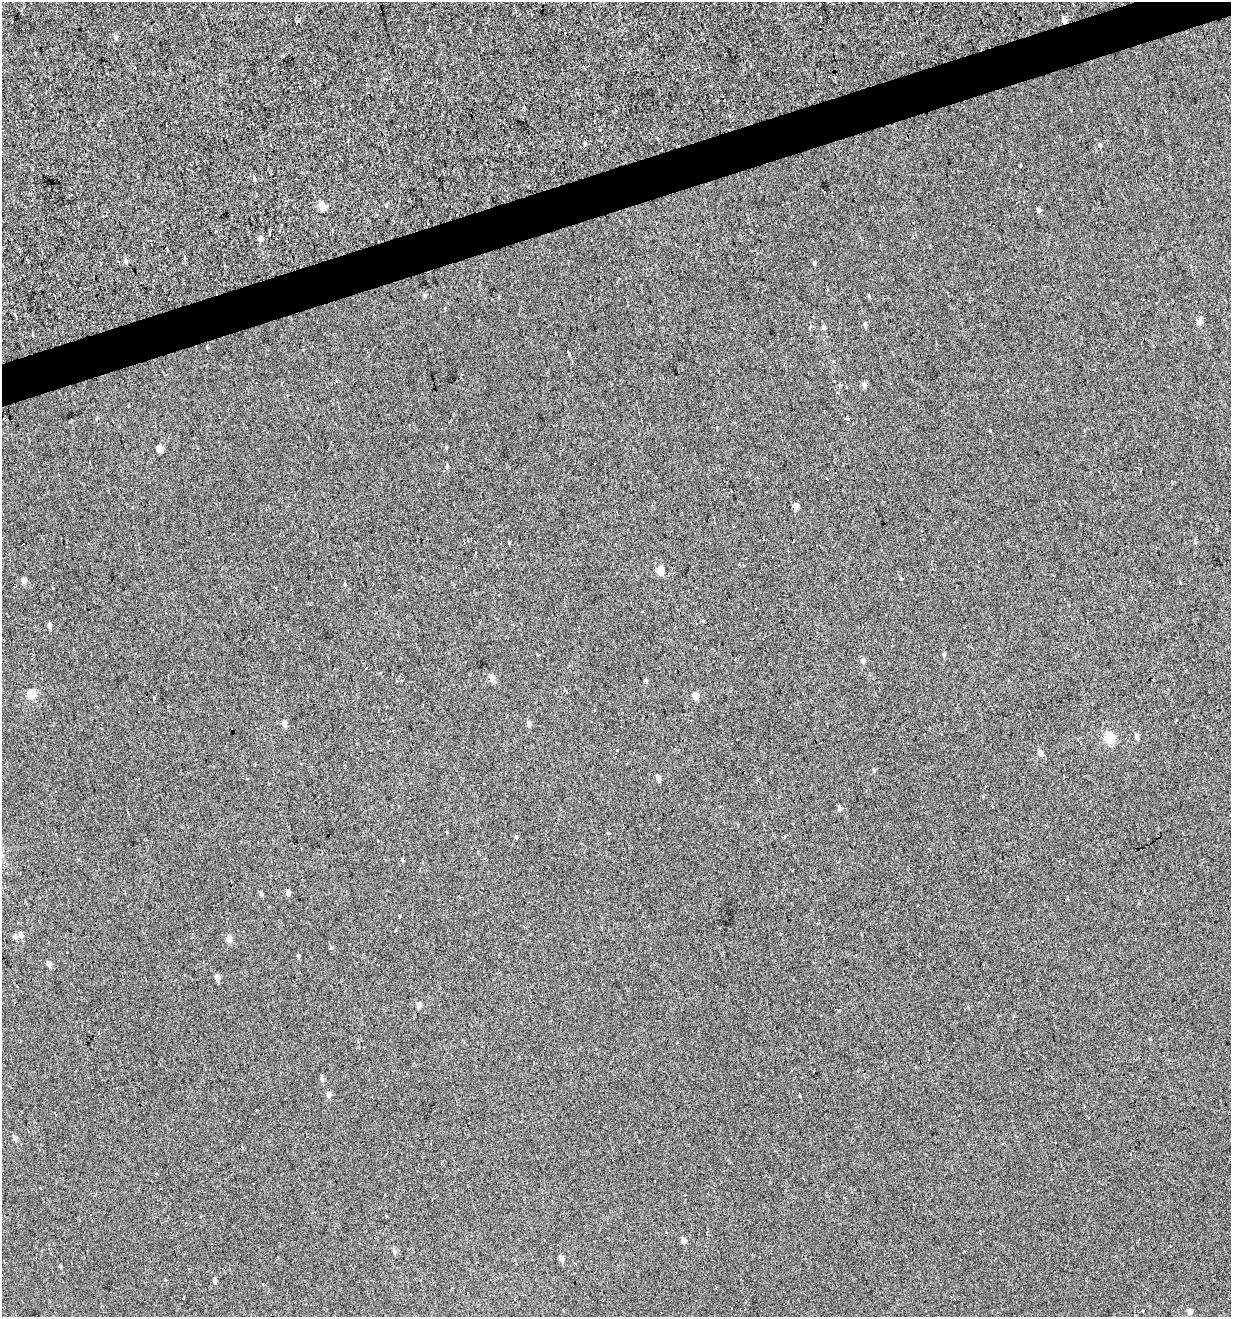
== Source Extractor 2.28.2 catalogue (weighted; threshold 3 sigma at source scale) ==
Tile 10 of 4 x 4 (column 2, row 3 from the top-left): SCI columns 1334-2562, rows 1316-2630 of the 5072 x 5261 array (HDU 1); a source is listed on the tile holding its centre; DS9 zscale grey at full resolution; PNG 1233 x 1319 px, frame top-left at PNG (2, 2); no overlay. Shown black and unused: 3% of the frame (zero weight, under 3 of 4 exposures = <1% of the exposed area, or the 3 px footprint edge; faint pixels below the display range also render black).
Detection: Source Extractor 2.28.2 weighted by HDU 2 'WHT'; one run over the whole footprint, this tile lists its part. Background 0.00193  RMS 0.0037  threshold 0.0167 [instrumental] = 3 sigma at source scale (4.5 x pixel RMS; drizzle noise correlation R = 1.50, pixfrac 1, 0.0396/0.0396 arcsec/px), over >= 5 px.
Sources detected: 103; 29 cosmic-ray / hot-pixel residue — not listed; the other 74 listed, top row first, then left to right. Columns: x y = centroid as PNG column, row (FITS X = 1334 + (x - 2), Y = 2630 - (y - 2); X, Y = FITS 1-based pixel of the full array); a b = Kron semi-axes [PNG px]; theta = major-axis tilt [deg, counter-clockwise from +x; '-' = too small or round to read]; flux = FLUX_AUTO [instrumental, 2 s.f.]
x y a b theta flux
297 21 3 3 - 8.2
1064 21 5 5 - 2.2
115 37 6 5 - 0.99
585 143 4 4 - 0.38
1100 146 6 4 -77 0.6
1021 166 3 3 - 1.6
254 178 6 4 -67 0.48
386 205 5 4 - 0.44
322 207 5 4 - 6
1038 210 5 4 - 0.91
913 237 4 3 - 0.48
260 238 5 4 - 1.6
126 261 6 5 - 0.83
814 263 5 4 - 0.61
424 295 5 3 - 0.46
869 296 6 3 -72 0.35
1199 322 6 5 - 2.2
865 325 6 4 -84 0.94
810 327 4 3 - 1
824 328 6 5 - 0.61
32 335 4 3 - 0.37
207 347 4 2 - 0.33
864 385 6 5 - 1.2
485 387 3 2 - 0.59
848 419 4 3 - 9.5
159 448 5 4 - 4.1
447 466 5 4 - 0.65
796 506 5 4 - 1.9
660 571 5 4 - 5.5
24 581 5 4 - 1.8
49 625 5 4 - 1.3
944 655 5 4 - 0.52
863 661 5 5 - 1
491 677 5 4 - 3.8
646 680 4 3 - 0.54
31 694 5 5 - 9.4
695 696 5 4 - 4.4
154 698 4 3 - 6.1
284 724 5 4 - 1.9
529 724 5 5 - 1.2
1109 737 5 5 - 18
1136 737 6 4 -79 1
617 749 3 3 - 0.96
1040 753 5 4 - 1.5
874 770 5 4 - 0.44
658 778 5 4 - 1.5
840 808 6 5 - 0.75
609 833 3 3 - 0.74
516 837 5 4 - 0.46
785 837 3 3 - 1.1
257 841 3 3 - 2.2
402 860 4 3 - 0.39
288 893 5 4 - 1.6
261 894 5 4 - 0.7
399 916 3 3 - 1
21 935 5 5 - 1.8
15 937 6 5 - 0.83
229 939 5 4 - 2.6
299 956 5 3 - 0.42
49 964 5 4 - 1.6
217 978 6 4 -77 2.2
419 1005 5 4 - 2
322 1079 6 5 - 0.75
329 1094 6 5 - 1.5
15 1138 6 5 - 1
1003 1143 3 2 - 0.3
219 1162 3 3 - 0.55
418 1171 3 3 - 2.8
683 1241 5 4 - 1.7
394 1251 6 5 - 0.97
562 1259 5 4 - 1.6
60 1267 5 3 - 0.4
215 1281 5 4 - 0.88
1190 1311 5 4 - 2.2
Overlapping masked pixels (flux is a lower limit): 1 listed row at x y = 1064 21
Unlisted compact peaks at least as high as the median listed source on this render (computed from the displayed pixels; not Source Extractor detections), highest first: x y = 331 948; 345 585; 800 1096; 509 542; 446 447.